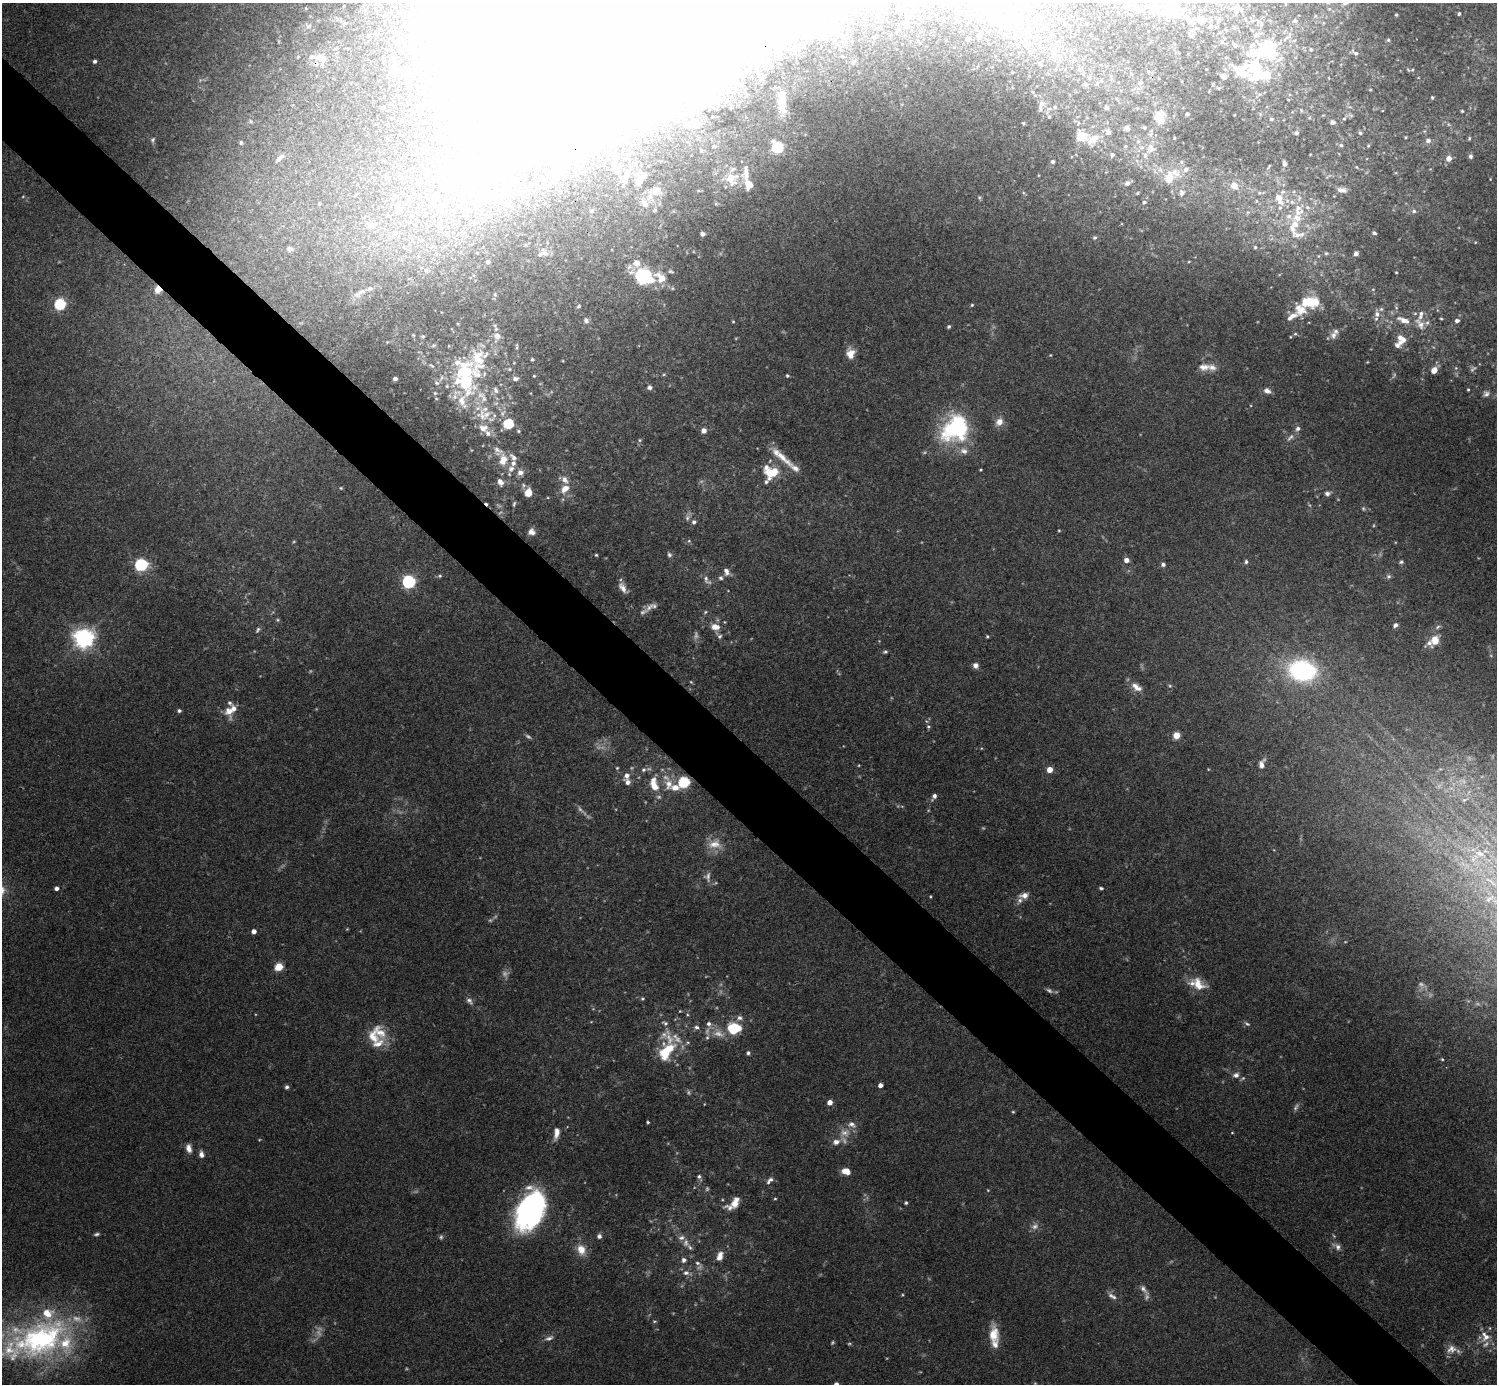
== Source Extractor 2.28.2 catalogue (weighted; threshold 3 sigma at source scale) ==
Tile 11 of 4 x 4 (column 3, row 3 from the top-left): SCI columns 2996-4490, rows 1683-3064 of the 5988 x 5988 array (HDU 1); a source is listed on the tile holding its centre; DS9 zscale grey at full resolution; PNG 1499 x 1386 px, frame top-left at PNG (2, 3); no overlay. Shown black and unused: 5% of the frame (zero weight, under 3 of 4 exposures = <1% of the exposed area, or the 3 px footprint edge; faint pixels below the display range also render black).
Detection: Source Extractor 2.28.2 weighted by HDU 2 'WHT'; one run over the whole footprint, this tile lists its part. Background 0.118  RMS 0.0062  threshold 0.0281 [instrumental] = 3 sigma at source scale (4.5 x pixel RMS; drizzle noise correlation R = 1.50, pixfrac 1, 0.05/0.05 arcsec/px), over >= 5 px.
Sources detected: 463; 34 too faint to see at this stretch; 46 inside a brighter object's white glare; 1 cosmic-ray / hot-pixel residue — not listed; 88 inside a brighter listed object's ellipse — not listed separately; the other 294 listed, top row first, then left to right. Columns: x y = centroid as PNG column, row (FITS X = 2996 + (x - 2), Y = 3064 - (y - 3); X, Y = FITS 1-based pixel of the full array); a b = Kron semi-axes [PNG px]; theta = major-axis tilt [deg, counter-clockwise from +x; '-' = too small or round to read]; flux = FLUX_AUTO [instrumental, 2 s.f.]
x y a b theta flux
904 7 11 5 77 2
1153 8 12 8 17 5.3
1237 9 10 7 59 4.7
1140 10 16 6 -9 4.4
1171 10 24 16 51 24
1459 14 3 3 - 1.2
1396 15 3 3 - 0.56
1007 20 9 8 - 6.7
1035 20 6 5 - 1.2
1189 20 10 7 -8 3.4
1200 20 14 10 -59 7
1218 20 7 5 71 1.6
906 21 11 9 74 3.5
1234 27 7 4 -72 1
1225 29 6 3 -70 0.7
1192 30 8 6 15 2.2
375 34 5 5 - 1.1
824 35 14 9 81 5.6
979 37 5 4 - 1.6
968 39 3 3 - 1.1
1388 40 4 4 - 0.86
1222 42 6 6 - 1.6
1268 47 40 32 20 62
1311 49 5 5 - 1.1
1355 53 10 5 -39 1.8
842 56 4 4 - 0.54
319 57 17 9 -55 6
391 57 5 4 - 1.1
95 61 4 4 - 1.5
853 62 8 6 52 1.9
741 63 7 6 - 2.3
393 70 13 8 4 9
1148 71 5 4 - 0.82
1223 76 11 8 -27 3.1
1140 83 9 6 17 2
1085 84 4 4 - 1.2
1219 88 6 5 - 1
1370 90 4 3 - 0.52
1432 97 3 3 - 0.91
782 101 42 16 -86 30
1041 105 16 7 72 3.4
1055 107 5 4 - 0.82
1107 108 3 3 - 1.9
1301 110 5 3 - 0.62
1462 111 3 3 - 0.64
1187 114 5 4 - 1.4
1158 116 17 9 36 8
1049 117 5 4 - 0.81
1344 118 6 5 - 0.99
1271 119 6 5 - 1.2
250 121 5 5 - 1.1
1333 122 5 5 - 2
1024 123 4 4 - 0.78
693 124 13 7 -6 10
1144 127 4 3 - 0.86
1127 128 5 5 - 2.3
549 132 93 61 11 240
1108 132 6 5 - 2
1297 133 5 5 - 1.2
1360 133 5 4 - 1
1082 136 14 11 7 8.3
1406 137 4 3 - 0.64
1174 138 4 3 - 0.55
1469 138 5 4 - 0.8
153 140 7 5 65 1.2
1428 140 7 6 - 2.5
241 142 5 5 - 1.2
1341 145 5 4 - 1.1
714 146 7 6 - 1.6
1126 146 5 4 - 0.68
777 147 6 6 - 63
1151 148 13 9 -77 4.9
701 150 6 4 70 1
1112 155 5 4 - 1.3
1470 156 6 5 - 1.6
280 158 15 5 46 2.8
1449 158 6 5 - 4.7
1052 161 4 4 - 1.5
1285 164 6 5 - 2.7
1269 166 9 3 57 0.87
1186 169 7 6 - 2.3
626 174 9 6 74 2.3
643 176 10 7 -44 3.2
1169 178 13 7 43 15
732 179 21 20 - 15
639 182 8 6 43 2.7
1127 183 7 6 - 1.8
623 185 4 3 - 0.64
1234 185 8 7 - 6.2
1342 190 11 5 -12 3.1
656 191 16 11 13 7
1137 193 4 3 - 0.56
1182 193 8 7 - 1.8
1259 193 6 5 - 1.3
437 198 12 8 88 5.3
1279 199 19 11 -69 10
464 202 8 7 - 3.4
1144 202 5 4 - 0.91
645 203 15 9 -54 5
319 204 5 5 - 0.86
399 209 10 9 - 4.4
440 209 10 8 24 4.2
592 211 5 4 - 0.84
1414 211 6 5 - 1.5
1248 212 6 4 41 1.1
387 215 6 6 - 1.2
1297 218 21 15 77 16
371 225 17 10 -8 7.6
394 233 8 7 - 3.4
1374 233 5 4 - 1.3
702 234 5 4 - 2.1
1095 237 5 5 - 1.2
1255 247 5 5 - 0.82
289 249 8 7 - 3.2
545 253 11 7 -21 2.9
1326 253 6 5 - 1
1356 253 4 4 - 3.2
1189 261 4 3 - 0.51
488 262 4 4 - 1.2
426 270 8 6 -75 1.6
671 271 8 4 -11 1.1
1396 272 3 3 - 0.55
644 276 18 14 -23 46
672 288 6 3 -71 0.79
158 290 8 7 - 6.1
360 293 23 7 34 5.8
495 294 5 4 - 0.8
1311 302 19 11 1 21
60 304 6 5 - 70
972 305 4 4 - 0.73
578 306 6 4 29 0.89
1377 314 9 7 81 3.9
1291 317 16 6 32 4.4
1441 319 5 3 - 0.67
586 320 7 6 - 2
1403 320 18 7 -22 7.3
733 321 4 3 - 0.62
1457 321 6 5 - 2.4
1420 324 20 10 -60 7.6
949 326 4 3 - 1.1
1295 334 5 5 - 0.9
1333 335 10 9 - 3
423 336 5 4 - 0.9
497 336 9 7 -39 3.9
433 345 6 4 19 0.96
1397 345 17 9 39 4.6
850 353 12 9 -85 6.5
1050 355 4 4 - 0.5
532 359 3 3 - 0.77
432 366 7 3 -35 0.9
1204 367 16 10 3 5.4
1456 368 5 5 - 0.81
1473 369 11 6 44 1.9
1434 370 8 6 50 4.7
664 374 5 3 - 0.69
787 375 4 4 - 0.95
534 376 3 3 - 0.56
395 379 4 3 - 2.1
515 379 7 5 -6 2.1
467 380 30 28 14 43
649 387 6 5 - 2
496 390 10 6 -64 2.1
1468 390 3 2 - 0.67
1267 391 8 6 -24 3.5
435 393 5 5 - 0.8
1486 394 10 8 39 2.6
482 416 20 10 -80 11
999 422 10 8 55 5.3
508 423 10 10 - 17
955 428 33 26 45 70
704 430 5 5 - 3.9
518 431 6 5 - 1
1290 437 14 6 44 2.8
640 440 5 5 - 0.88
498 451 36 13 -45 15
782 456 29 8 -41 10
981 470 3 2 - 0.64
769 473 16 12 -53 11
565 480 12 8 -53 3.9
500 482 10 7 -61 4.1
341 488 4 4 - 0.61
565 489 11 8 41 6.5
528 492 9 8 - 7.2
1327 493 7 5 6 2
514 504 8 4 71 1
1363 508 5 5 - 0.91
687 518 9 7 61 2.3
694 522 6 6 - 1.8
1059 530 3 3 - 0.56
532 532 8 7 - 3.3
689 541 6 5 - 1
596 555 4 4 - 0.73
669 555 7 6 - 1.5
1126 560 6 5 - 3.5
1246 562 6 4 88 1.3
1401 562 5 5 - 1.1
1163 564 5 5 - 1.7
141 565 6 6 - 100
726 572 11 7 -68 3.1
440 576 6 4 20 0.93
1389 576 7 6 - 1.5
721 578 6 6 - 1.6
707 580 16 7 -48 3.4
409 582 6 5 - 130
623 588 15 7 -54 4.4
649 607 15 7 45 3.5
705 612 5 4 - 0.8
278 620 5 5 - 0.89
1395 625 6 5 - 1.7
715 627 12 8 -11 5.6
258 630 8 5 59 1.3
720 636 6 6 - 1.6
987 636 4 4 - 0.73
84 638 7 7 - 420
1435 640 14 10 62 8.8
885 652 6 4 11 1.1
975 665 6 6 - 3
1302 671 24 18 -8 88
1170 686 5 5 - 0.82
1136 687 17 9 -33 5.3
179 711 4 4 - 1.5
229 711 18 10 -80 7.3
928 727 6 6 - 1.2
1176 735 6 5 - 6.9
1262 764 11 7 75 3.9
617 768 4 3 - 0.66
643 770 6 6 - 1.7
1050 770 4 4 - 8.7
627 775 9 7 49 3.8
684 782 6 5 - 67
654 784 22 11 -77 12
668 784 29 11 -72 11
934 796 9 5 59 2.3
715 844 21 13 3 9.5
1480 854 14 8 -27 6.1
708 877 15 10 -88 3.7
57 888 4 4 - 2.4
1101 888 6 3 -14 1
1024 895 13 8 11 4.4
254 931 4 4 - 3.6
279 967 5 5 - 22
1198 984 21 13 -40 11
1049 990 9 6 -32 1.7
642 999 6 4 6 0.85
469 1001 11 6 -46 2.4
680 1011 4 3 - 0.48
739 1018 8 7 - 2.5
665 1023 9 5 -21 1.8
1247 1024 9 4 -33 1.4
696 1027 7 6 - 1.8
734 1028 10 8 3 36
718 1033 20 11 -17 8.5
373 1036 28 18 73 14
688 1042 5 4 - 0.81
666 1051 24 15 65 26
748 1053 5 5 - 1.4
1442 1059 4 4 - 0.64
1236 1075 9 7 16 2.8
880 1085 4 4 - 3.4
287 1087 5 5 - 1.5
830 1102 4 4 - 5.8
1013 1112 4 3 - 0.65
648 1122 3 3 - 0.85
556 1133 15 7 81 4.6
845 1133 16 12 -3 7.3
189 1148 10 6 -79 4.1
201 1154 9 6 -82 2.9
846 1171 8 6 -15 6.4
699 1177 10 5 -64 1.9
769 1180 11 5 49 2.4
988 1190 5 3 - 0.5
775 1199 4 3 - 0.61
735 1202 16 9 38 7.6
906 1203 4 4 - 0.94
531 1209 37 22 66 150
599 1236 6 6 - 1.9
681 1238 9 7 11 2.7
690 1247 10 5 -49 1.8
1337 1247 12 7 -33 3
581 1249 14 11 -68 7.9
720 1256 13 8 72 5.2
684 1260 7 7 - 2.3
697 1263 10 5 -27 2.3
686 1273 9 7 0 2.9
1143 1289 15 6 -53 3.1
902 1295 5 3 - 0.58
1111 1295 8 6 -30 2.1
654 1321 6 3 8 0.74
994 1334 23 12 -89 12
1485 1336 15 12 -58 7.7
549 1338 13 6 18 2.8
40 1339 75 44 17 150
1451 1349 15 11 19 5.5
836 1384 4 4 - 3.1
Overlapping masked pixels (flux is a lower limit): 4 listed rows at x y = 319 57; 782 101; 549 132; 158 290
Isophote crosses this tile's border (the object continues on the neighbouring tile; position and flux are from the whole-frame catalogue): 4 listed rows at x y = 1140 10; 1171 10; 40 1339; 836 1384